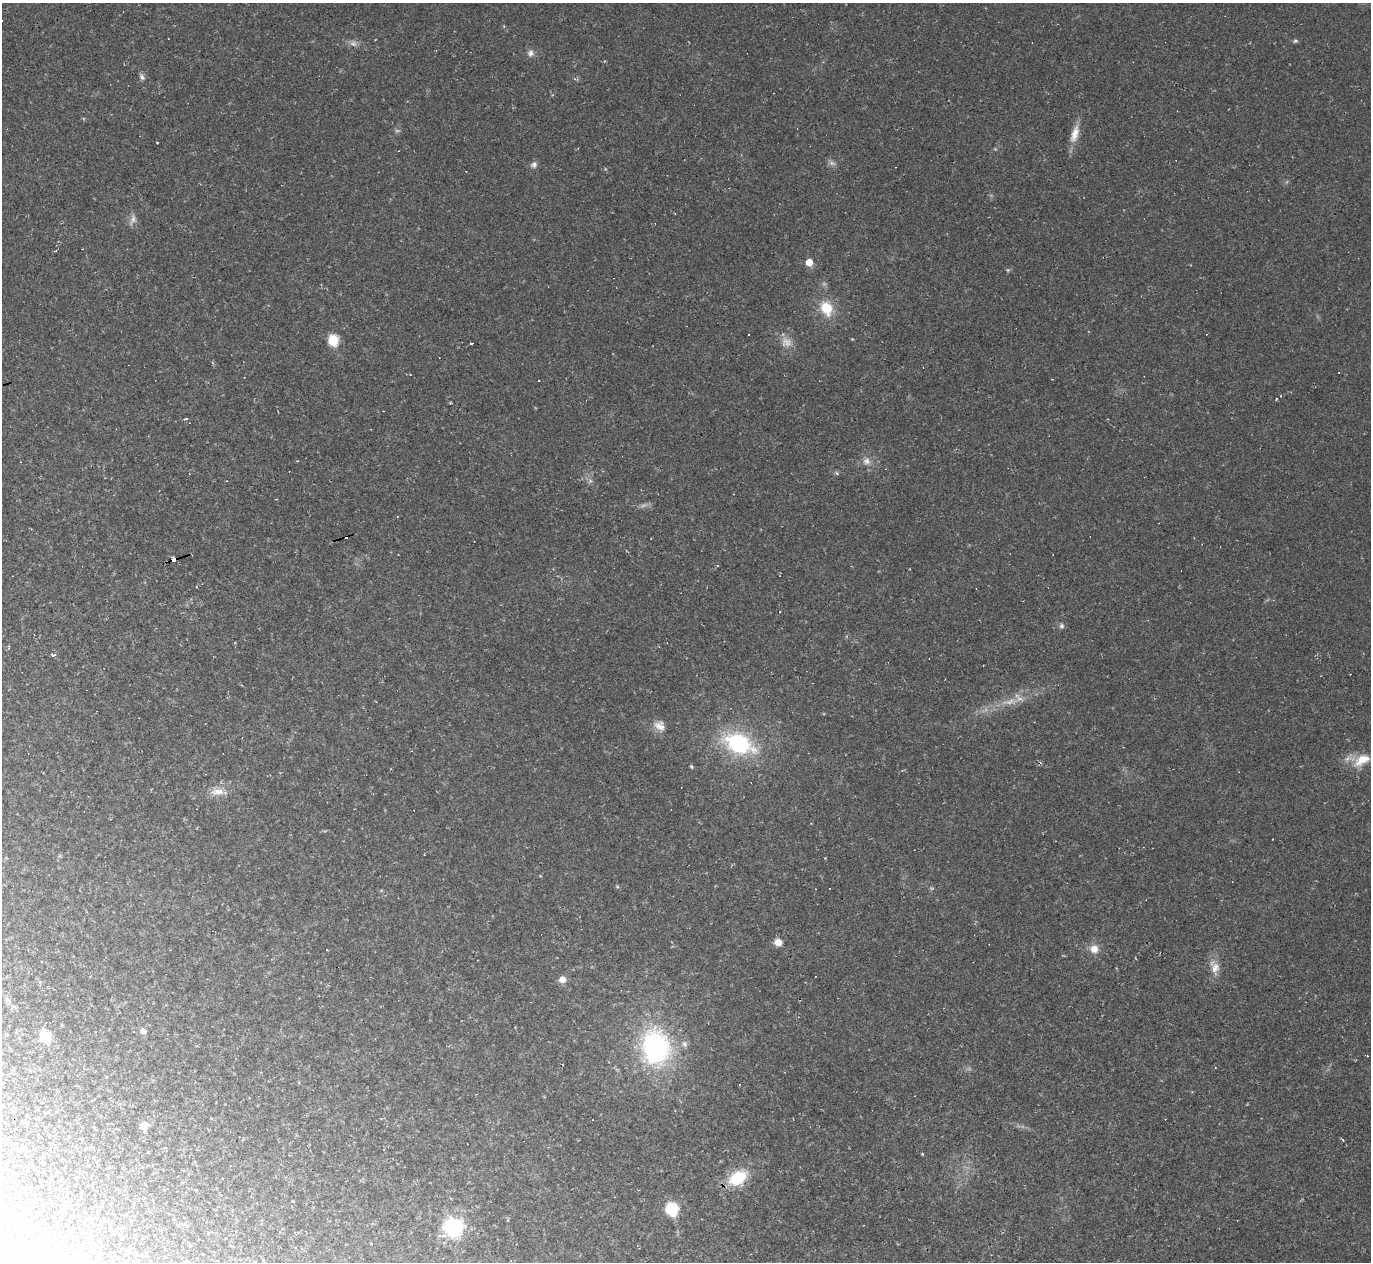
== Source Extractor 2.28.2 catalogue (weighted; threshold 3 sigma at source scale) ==
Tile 7 of 4 x 4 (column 3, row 2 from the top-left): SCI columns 2737-4105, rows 2793-4052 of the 5473 x 5459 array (HDU 1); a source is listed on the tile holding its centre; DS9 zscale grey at full resolution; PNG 1373 x 1264 px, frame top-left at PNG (2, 3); no overlay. Shown black and unused: <1% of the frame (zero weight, under 2 of 3 exposures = <1% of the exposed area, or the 3 px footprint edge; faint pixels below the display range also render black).
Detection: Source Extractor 2.28.2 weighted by HDU 2 'WHT'; one run over the whole footprint, this tile lists its part. Background 0.0498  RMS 0.0071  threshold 0.0321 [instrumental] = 3 sigma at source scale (4.5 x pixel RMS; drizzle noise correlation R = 1.50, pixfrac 1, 0.05/0.05 arcsec/px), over >= 5 px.
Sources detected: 62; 2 too faint to see at this stretch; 17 cosmic-ray / hot-pixel residue — not listed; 1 inside a brighter listed object's ellipse — not listed separately; the other 42 listed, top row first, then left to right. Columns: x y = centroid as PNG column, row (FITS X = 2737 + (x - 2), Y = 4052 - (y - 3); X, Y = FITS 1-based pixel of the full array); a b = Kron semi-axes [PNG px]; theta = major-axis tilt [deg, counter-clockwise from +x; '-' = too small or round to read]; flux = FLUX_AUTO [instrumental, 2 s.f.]
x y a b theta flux
168 38 3 2 - 0.45
1295 41 6 5 - 1.2
531 53 8 7 - 3
142 77 9 6 -67 2.1
1075 134 26 9 74 9.2
832 163 7 4 -17 1.8
534 165 8 7 - 2.5
809 262 5 5 - 9.6
826 308 16 12 -65 18
748 335 2 2 - 0.65
852 339 4 3 - 0.53
333 340 7 7 - 24
786 342 14 13 - 6.8
471 344 3 3 - 3.8
186 419 5 2 - 0.78
866 461 10 9 - 4.1
837 473 6 4 -71 0.93
174 559 6 3 10 66
1061 626 7 7 - 1.8
53 655 4 3 - 2.8
1010 702 15 6 28 5.5
660 726 15 12 -36 6.1
739 743 34 21 -23 67
1362 760 26 13 29 13
691 767 4 4 - 1.1
218 792 21 8 -1 7.2
778 942 9 8 - 5.4
1094 949 11 10 - 6.5
327 950 2 2 - 0.58
1215 967 17 12 -70 7.4
562 979 7 7 - 5.7
8 1000 7 4 -33 1.2
133 1031 2 2 - 0.59
143 1031 5 5 - 3.9
45 1036 8 6 -75 29
656 1047 37 29 -80 110
144 1125 7 6 - 7.8
1343 1140 5 3 - 0.61
738 1178 18 12 31 30
672 1209 8 7 - 52
453 1227 13 12 - 61
88 1259 4 3 - 0.66
Overlapping masked pixels (flux is a lower limit): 1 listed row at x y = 174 559